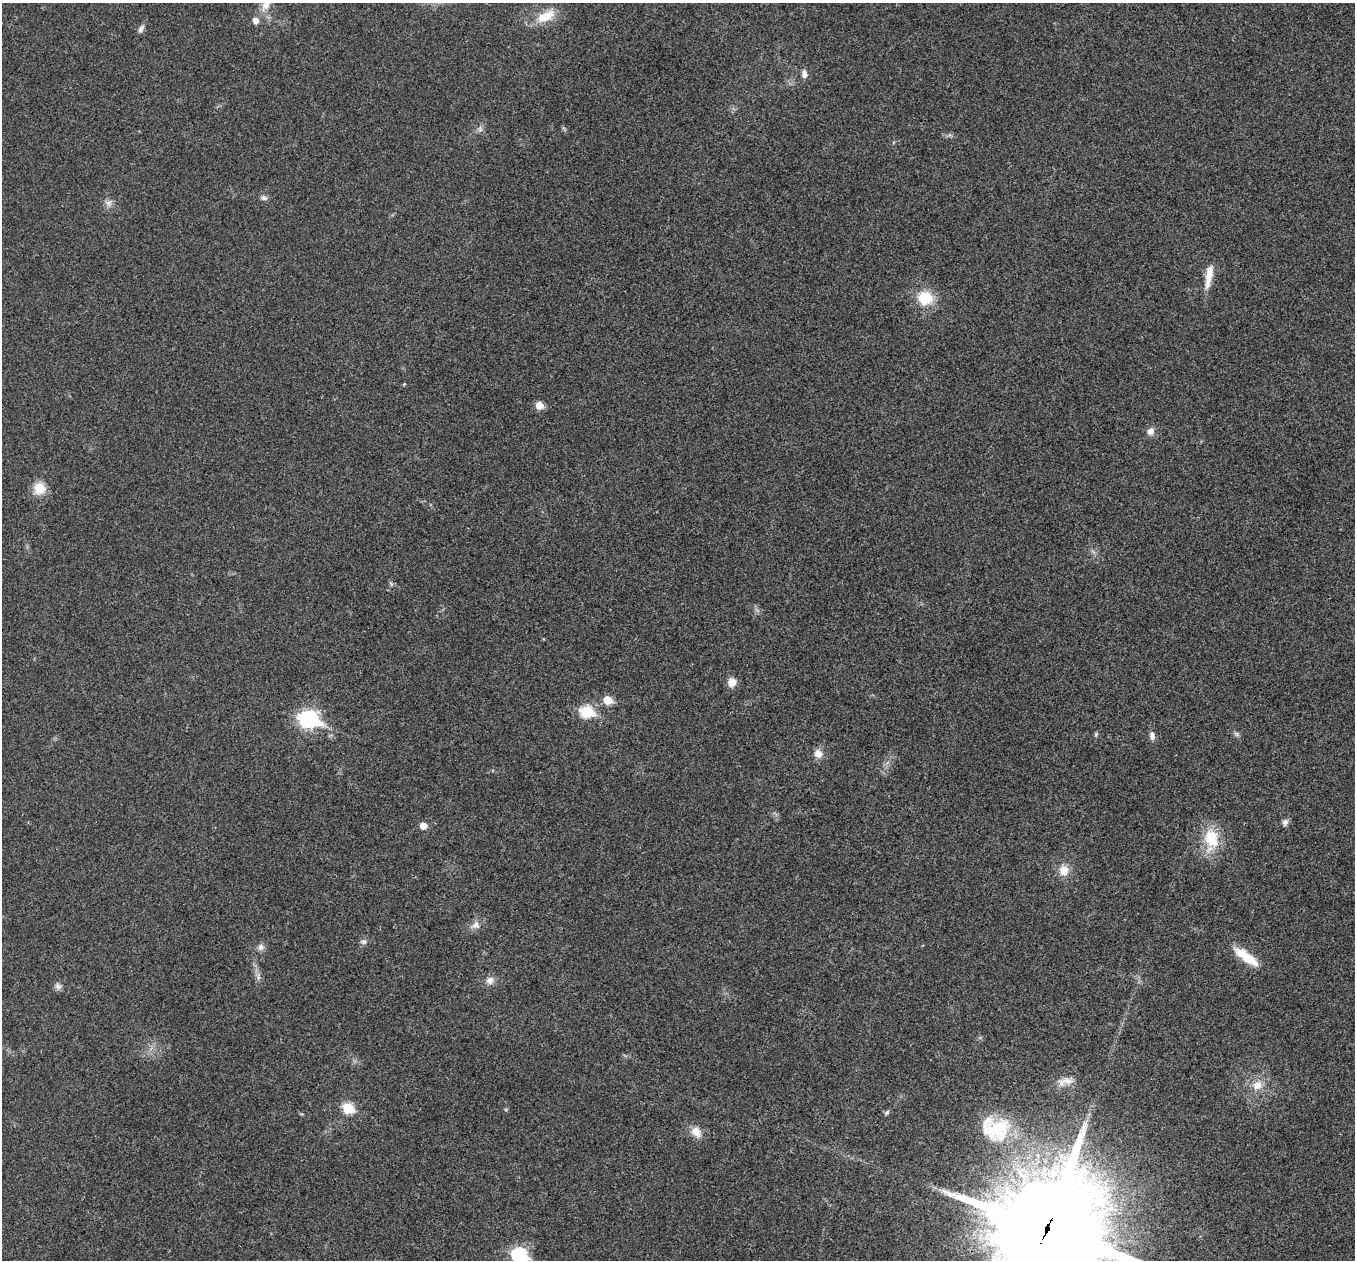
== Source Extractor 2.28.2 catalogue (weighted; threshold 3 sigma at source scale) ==
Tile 7 of 4 x 4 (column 3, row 2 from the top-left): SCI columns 2711-4063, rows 2782-4039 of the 5418 x 5432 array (HDU 1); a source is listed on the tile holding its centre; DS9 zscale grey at full resolution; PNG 1357 x 1262 px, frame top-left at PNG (2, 3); no overlay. Shown black and unused: <1% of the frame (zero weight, under 3 of 4 exposures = <1% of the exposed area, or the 3 px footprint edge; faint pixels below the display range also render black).
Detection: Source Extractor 2.28.2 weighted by HDU 2 'WHT'; one run over the whole footprint, this tile lists its part. Background 0.0191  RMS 0.0045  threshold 0.0204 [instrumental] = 3 sigma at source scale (4.5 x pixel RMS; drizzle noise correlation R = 1.50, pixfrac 1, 0.05/0.05 arcsec/px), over >= 5 px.
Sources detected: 42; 2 inside a brighter listed object's ellipse — not listed separately; the other 40 listed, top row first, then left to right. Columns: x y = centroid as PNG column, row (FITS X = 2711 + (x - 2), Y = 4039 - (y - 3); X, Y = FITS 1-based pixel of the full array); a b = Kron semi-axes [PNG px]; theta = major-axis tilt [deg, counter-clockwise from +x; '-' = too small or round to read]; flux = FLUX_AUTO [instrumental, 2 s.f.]
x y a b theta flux
266 5 19 10 57 4.9
546 16 23 11 27 10
141 29 11 6 58 1.6
804 74 9 6 -84 2.4
480 129 6 6 - 1.3
264 198 10 6 -31 1.4
108 203 10 9 - 2.2
1209 276 32 8 80 7
925 298 17 16 - 13
539 405 6 5 - 7.2
1151 431 9 8 - 2.9
39 488 10 10 - 10
391 583 8 4 -58 0.74
732 682 9 9 - 4.3
607 700 6 5 - 13
587 711 7 6 - 39
309 719 10 7 -9 140
1096 734 6 4 56 0.65
1236 734 7 6 - 1
1152 735 10 6 -77 2.2
818 754 12 11 - 3.6
1285 822 10 7 66 1.5
423 826 5 5 - 5.8
1211 838 29 20 -73 15
1064 870 13 12 - 5.5
476 925 11 10 - 2.8
364 941 8 7 - 1.4
261 947 9 8 - 2
1246 957 32 10 -36 12
258 977 10 4 -78 1.4
490 980 11 10 - 2.7
58 986 11 8 -57 1.7
1065 1081 23 10 15 4.6
1257 1085 13 12 - 5.5
348 1108 6 6 - 26
887 1113 7 5 49 0.85
999 1128 40 33 -67 28
696 1132 15 10 -55 4.8
1048 1229 37 35 20 9600
519 1255 8 7 - 72
Overlapping masked pixels (flux is a lower limit): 1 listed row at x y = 1048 1229
Isophote crosses this tile's border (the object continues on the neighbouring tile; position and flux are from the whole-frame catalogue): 3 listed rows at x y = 266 5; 1048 1229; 519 1255